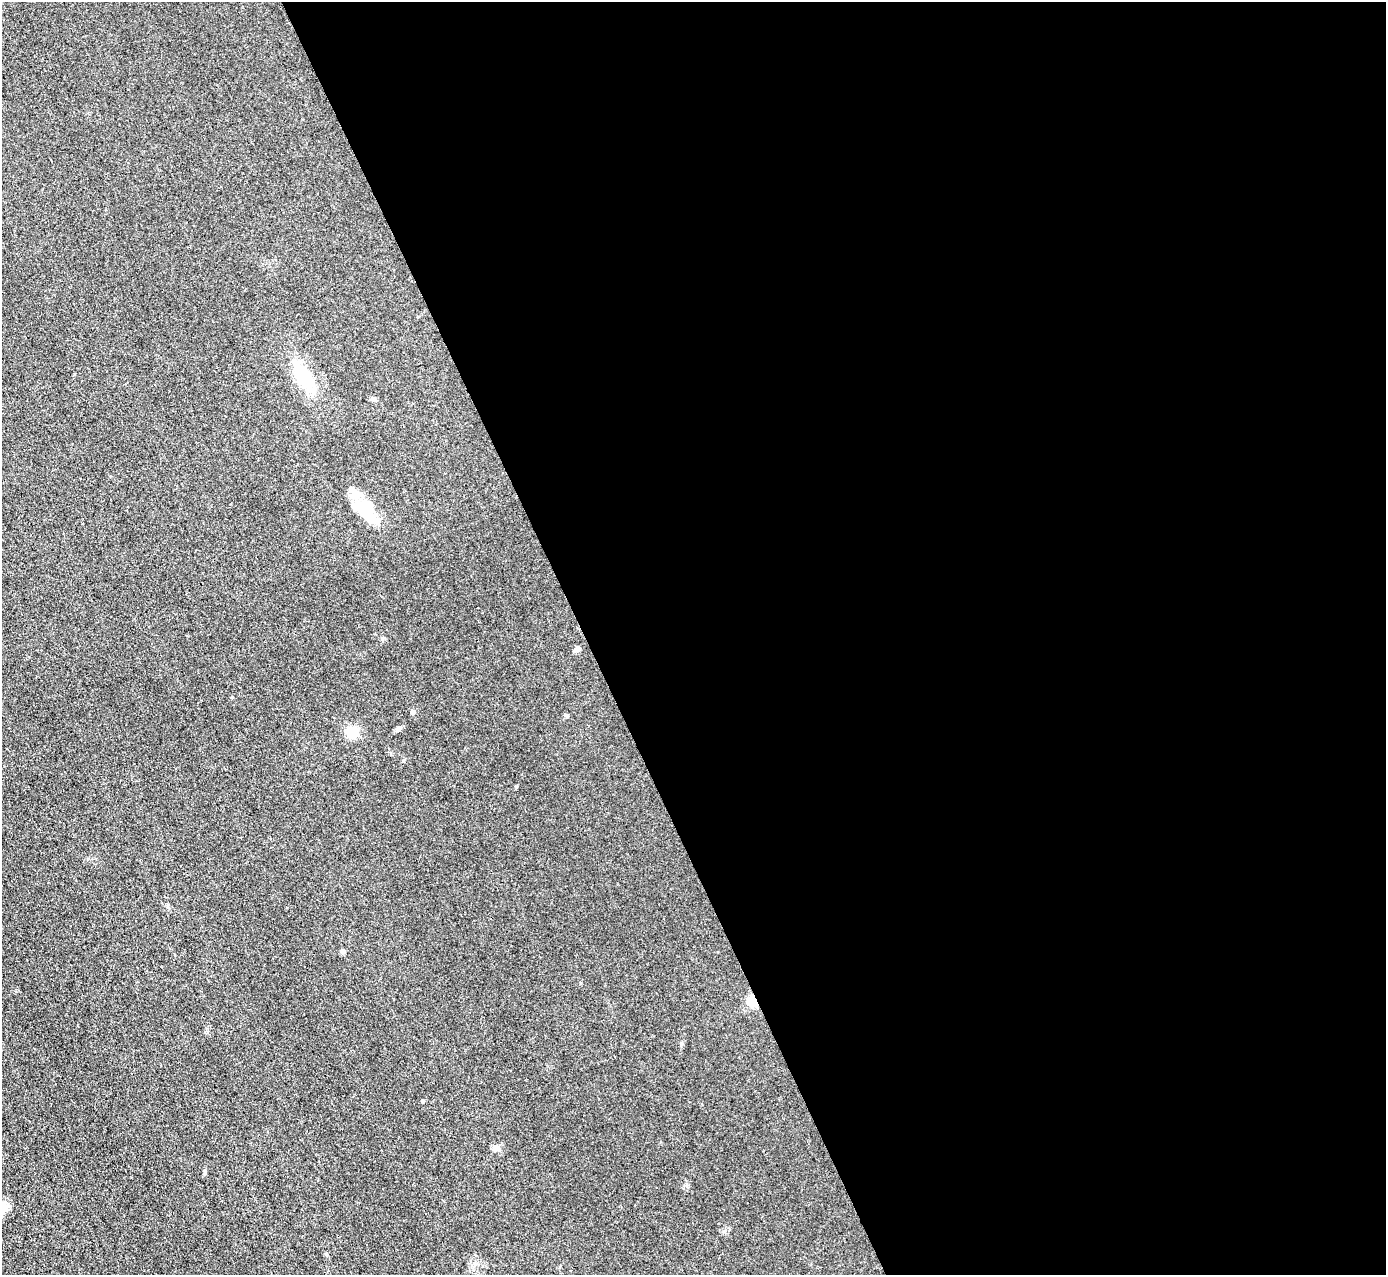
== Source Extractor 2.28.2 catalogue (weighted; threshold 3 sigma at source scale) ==
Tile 8 of 4 x 4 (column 4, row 2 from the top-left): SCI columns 4156-5539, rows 2698-3970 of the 5540 x 5526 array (HDU 1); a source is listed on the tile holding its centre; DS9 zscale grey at full resolution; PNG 1388 x 1277 px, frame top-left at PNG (2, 2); no overlay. Shown black and unused: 58% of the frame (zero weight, under 3 of 4 exposures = <1% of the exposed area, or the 3 px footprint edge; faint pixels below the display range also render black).
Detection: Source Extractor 2.28.2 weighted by HDU 2 'WHT'; one run over the whole footprint, this tile lists its part. Background 0.0438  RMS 0.0059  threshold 0.0267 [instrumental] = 3 sigma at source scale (4.5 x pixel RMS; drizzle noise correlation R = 1.50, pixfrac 1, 0.05/0.05 arcsec/px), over >= 5 px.
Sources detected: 17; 1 inside a brighter object's white glare — not listed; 2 inside a brighter listed object's ellipse — not listed separately; the other 14 listed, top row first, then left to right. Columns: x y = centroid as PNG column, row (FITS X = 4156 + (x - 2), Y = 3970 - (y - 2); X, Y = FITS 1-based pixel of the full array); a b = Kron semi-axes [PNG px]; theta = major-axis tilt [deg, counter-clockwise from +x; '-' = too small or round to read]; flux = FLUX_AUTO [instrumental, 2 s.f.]
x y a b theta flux
304 377 39 19 -62 23
373 399 7 5 0 1.4
366 509 27 22 -36 18
577 649 7 6 - 2.3
413 712 5 4 - 3
398 729 8 5 21 1.3
352 732 5 5 - 68
343 951 4 4 - 4.6
753 1000 5 4 - 66
423 1101 4 3 - 0.87
496 1148 11 8 4 2.6
205 1172 8 4 90 0.97
4 1209 15 11 33 6.2
326 1253 5 4 - 0.7
Overlapping masked pixels (flux is a lower limit): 1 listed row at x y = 753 1000
Isophote crosses this tile's border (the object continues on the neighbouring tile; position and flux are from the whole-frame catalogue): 1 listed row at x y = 4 1209
Unlisted compact peaks at least as high as the median listed source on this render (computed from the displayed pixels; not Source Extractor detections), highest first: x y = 516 786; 382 639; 232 697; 567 716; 687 1186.